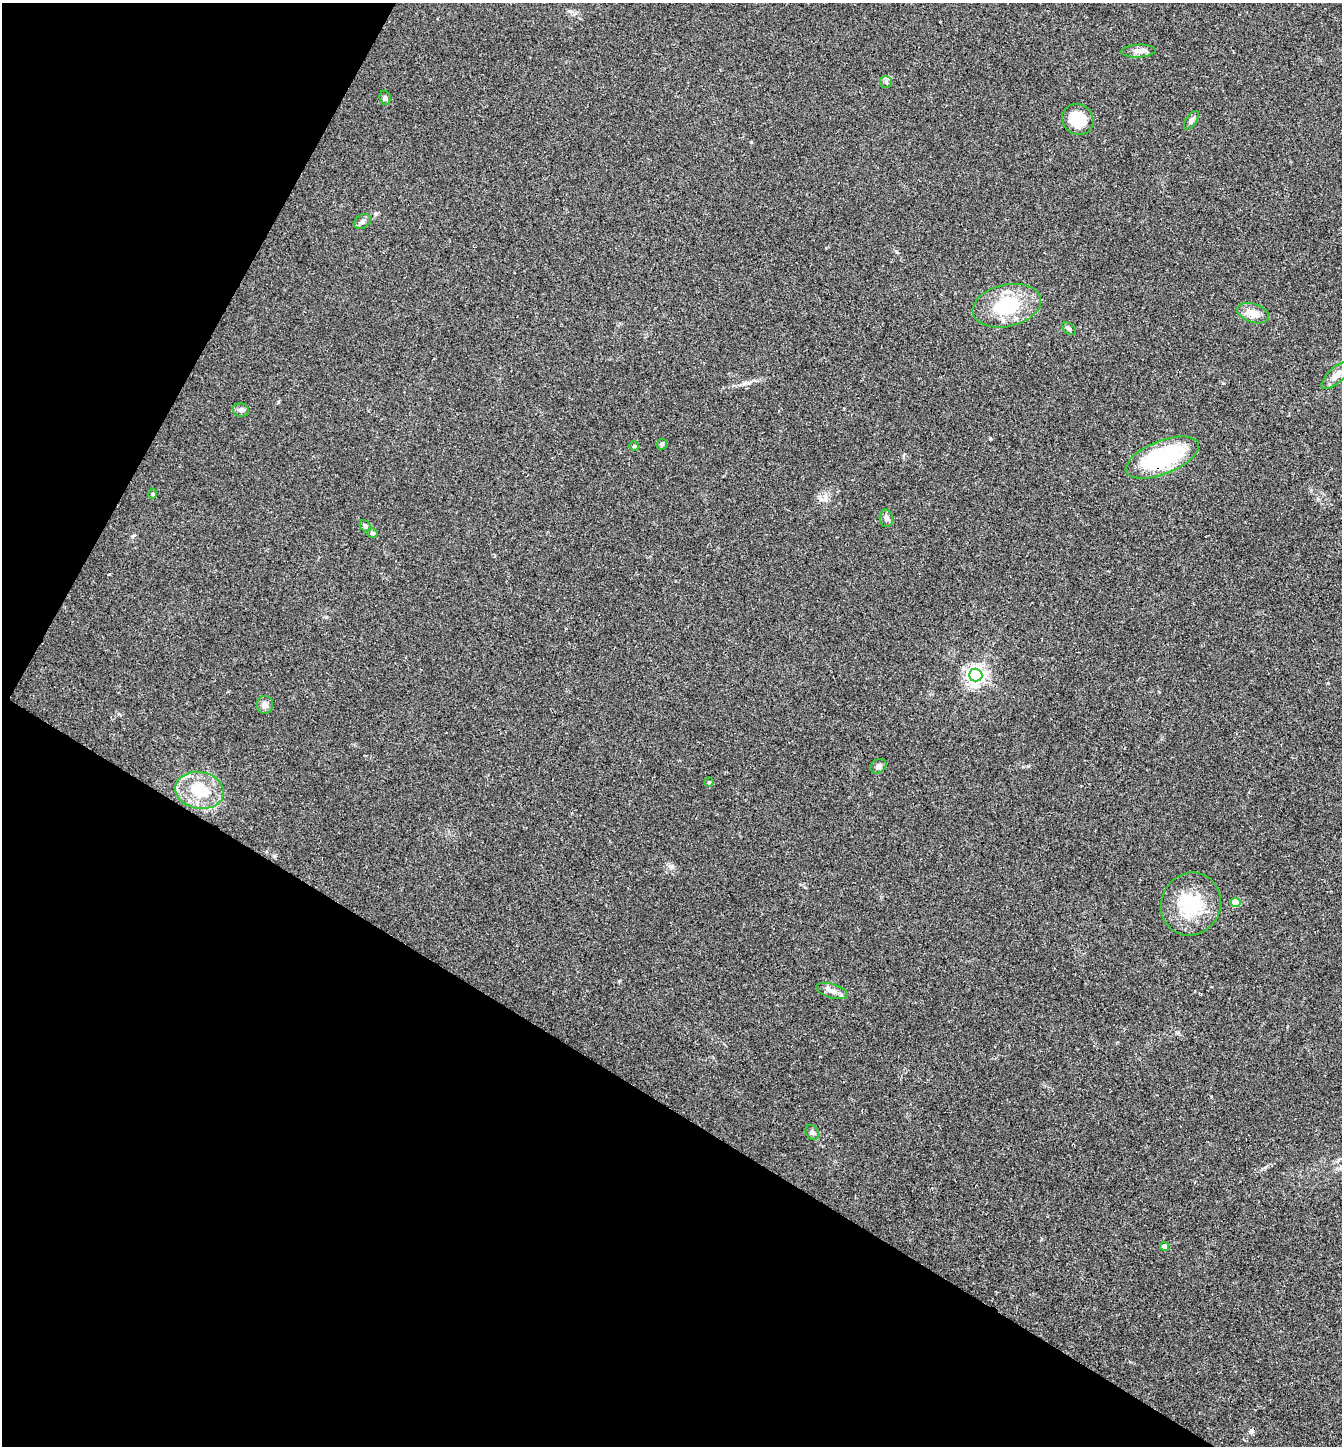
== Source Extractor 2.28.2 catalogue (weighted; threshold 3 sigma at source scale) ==
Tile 9 of 4 x 4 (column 1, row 3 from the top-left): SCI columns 147-1486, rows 1447-2890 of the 5788 x 5779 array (HDU 1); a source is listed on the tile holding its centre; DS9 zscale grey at full resolution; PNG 1344 x 1448 px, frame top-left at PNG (2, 3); each listed source drawn as its Kron ellipse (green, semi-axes under 4 px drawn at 4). Shown black and unused: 31% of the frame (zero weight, under 2 of 3 exposures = <1% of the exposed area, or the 3 px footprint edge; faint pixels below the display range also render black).
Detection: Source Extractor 2.28.2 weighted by HDU 2 'WHT'; one run over the whole footprint, this tile lists its part. Background 0.057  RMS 0.0088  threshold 0.0396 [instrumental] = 3 sigma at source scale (4.5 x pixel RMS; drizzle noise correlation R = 1.50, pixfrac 1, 0.05/0.05 arcsec/px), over >= 5 px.
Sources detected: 30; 1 cosmic-ray / hot-pixel residue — neither listed nor drawn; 1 inside a brighter listed object's ellipse — not listed separately; the other 28 listed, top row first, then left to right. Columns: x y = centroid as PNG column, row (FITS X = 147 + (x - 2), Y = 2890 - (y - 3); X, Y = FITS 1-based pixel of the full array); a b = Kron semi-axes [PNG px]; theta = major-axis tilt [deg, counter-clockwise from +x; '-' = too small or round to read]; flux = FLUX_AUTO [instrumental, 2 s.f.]
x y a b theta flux
1138 51 17 6 3 4.9
886 82 6 6 - 2
385 98 7 5 -75 1.9
1078 120 16 15 - 25
1191 120 11 5 54 2.5
362 221 9 6 32 2.8
1007 306 34 21 13 52
1253 313 16 9 -19 10
1069 329 8 5 -39 1.8
1336 375 19 7 43 7.4
241 410 8 6 -9 3.4
662 444 5 5 - 1.4
634 446 4 4 - 0.87
1162 457 39 16 22 92
153 494 5 3 - 0.88
886 518 9 7 -87 3.2
365 526 6 5 - 1.9
372 533 5 4 - 1.7
976 675 7 6 - 420
265 705 9 8 - 4.6
878 766 8 6 34 3.6
709 782 4 4 - 1
200 790 24 18 -10 28
1236 902 5 4 - 22
1191 904 32 29 63 47
832 991 16 7 -16 5.6
812 1132 8 6 -56 2.3
1164 1247 4 4 - 6.5
Overlapping masked pixels (flux is a lower limit): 1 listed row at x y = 1162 457
Unlisted compact peaks at least as high as the median listed source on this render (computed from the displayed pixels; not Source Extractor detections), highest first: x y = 990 439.